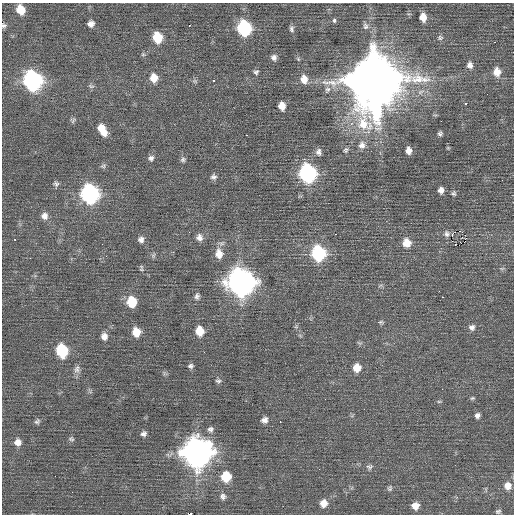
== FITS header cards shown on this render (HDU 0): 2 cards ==
NAXIS1  =                  512 / Axis length
NAXIS2  =                  512 / Axis length

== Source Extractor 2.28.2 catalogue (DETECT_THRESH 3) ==
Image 512 x 512 px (HDU 0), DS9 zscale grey, 1 PNG px = 1 image px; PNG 516 x 516 px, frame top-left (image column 1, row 512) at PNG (2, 3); no overlay
Background 0.107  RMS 0.75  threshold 2.26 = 3 sigma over >= 5 px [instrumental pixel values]
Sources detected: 98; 1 with non-positive FLUX_AUTO (blend fragments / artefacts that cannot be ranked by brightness) is not listed; the other 97 listed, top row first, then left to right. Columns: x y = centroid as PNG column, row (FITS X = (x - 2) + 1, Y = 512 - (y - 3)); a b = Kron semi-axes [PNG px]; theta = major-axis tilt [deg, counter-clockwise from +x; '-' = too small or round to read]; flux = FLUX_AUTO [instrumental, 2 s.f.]
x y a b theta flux
20 10 9 8 - 830
423 17 8 6 -80 490
334 20 6 5 - 89
91 24 6 6 - 270
4 25 6 5 - 94
189 25 3 2 - 130
365 26 10 7 -79 180
244 28 10 8 -76 6200
292 29 9 6 -84 140
157 37 9 8 - 1300
440 38 7 7 - 120
495 42 3 2 - 110
143 54 5 5 - 78
274 58 8 7 - 190
298 59 7 4 -46 72
470 65 9 8 - 230
256 72 7 6 - 120
497 72 10 8 -83 560
154 78 10 9 - 580
304 79 10 8 -78 510
33 80 11 10 - 16000
374 80 18 16 89 510000
195 81 7 5 -21 97
214 81 3 2 - 370
91 86 9 5 -8 110
327 90 10 7 61 190
465 104 3 3 - 810
282 106 8 6 -82 460
73 120 9 4 63 110
441 121 2 2 - 160
103 130 14 8 -55 710
440 133 5 5 - 110
246 135 2 2 - 260
362 145 10 9 - 310
346 150 8 7 - 130
408 151 6 5 - 310
318 152 9 7 -87 200
151 158 7 7 - 160
183 159 7 6 - 120
103 166 8 5 15 100
308 173 10 9 - 12000
213 177 8 7 - 160
56 184 7 7 - 130
441 190 6 5 - 250
454 193 7 6 - 100
90 194 10 9 - 14000
44 216 9 9 - 290
460 231 3 2 - 360
335 234 2 2 - 350
447 234 5 4 - 130
465 235 2 2 - 430
199 237 10 9 - 260
141 239 8 8 - 210
465 241 2 2 - 11
407 243 9 9 - 650
455 244 3 2 - 74
319 253 10 8 -78 6200
219 254 13 10 -83 550
153 255 8 6 56 100
502 268 6 4 19 73
141 269 6 4 -45 78
241 282 12 11 - 58000
197 296 9 7 81 170
442 297 2 2 - 270
132 302 9 8 - 1500
381 322 7 5 0 84
472 327 8 8 - 200
199 331 9 7 -83 820
136 332 9 8 - 730
104 336 9 8 - 300
62 351 10 8 -77 3100
191 366 7 6 - 140
357 368 9 8 - 590
77 369 12 8 82 240
218 381 7 6 - 120
442 389 2 2 - 31
472 398 6 5 - 78
439 401 6 4 0 65
477 415 6 6 - 170
264 420 7 6 - 230
37 421 8 6 43 120
280 422 3 2 - 150
210 429 8 7 - 160
143 434 7 6 - 160
71 439 7 6 - 100
18 442 9 8 - 330
197 452 12 12 - 69000
369 467 9 7 20 140
226 477 8 8 - 1500
508 486 9 9 - 390
390 488 7 6 - 110
72 492 2 2 - 38
223 496 9 8 - 190
324 503 8 8 - 460
415 506 8 7 - 430
498 511 6 5 - 97
190 514 4 2 - 1300
At the frame edge (FLAGS 8, measured only in part): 2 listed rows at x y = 4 25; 190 514
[1 non-positive-flux detection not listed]